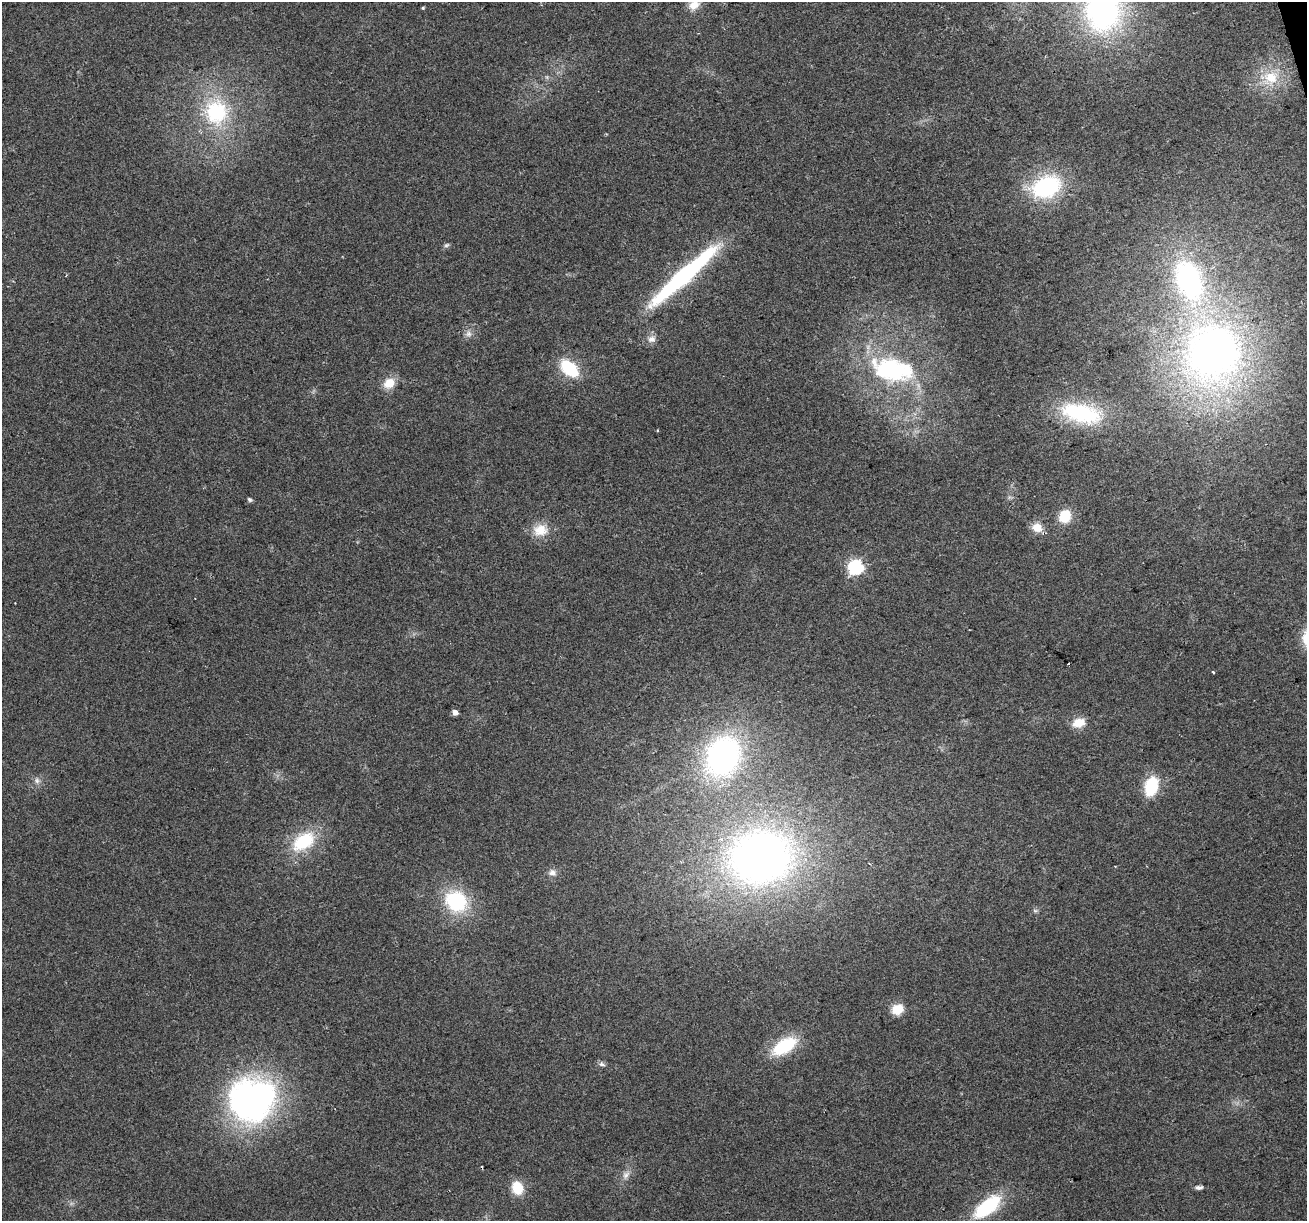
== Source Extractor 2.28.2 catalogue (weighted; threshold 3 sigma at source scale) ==
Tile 10 of 4 x 4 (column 2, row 3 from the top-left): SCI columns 1306-2610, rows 1320-2538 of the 5220 x 5026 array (HDU 1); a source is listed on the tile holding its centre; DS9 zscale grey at full resolution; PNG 1309 x 1223 px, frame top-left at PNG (2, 2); no overlay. Shown black and unused: <1% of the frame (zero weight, under 2 of 3 exposures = <1% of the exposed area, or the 3 px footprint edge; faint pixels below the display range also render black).
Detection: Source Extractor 2.28.2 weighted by HDU 2 'WHT'; one run over the whole footprint, this tile lists its part. Background 0.0564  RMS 0.0086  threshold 0.0389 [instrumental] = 3 sigma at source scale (4.5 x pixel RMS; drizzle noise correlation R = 1.50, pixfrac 1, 0.0396/0.0396 arcsec/px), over >= 5 px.
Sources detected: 43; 1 inside a brighter object's white glare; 1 cosmic-ray / hot-pixel residue — not listed; the other 41 listed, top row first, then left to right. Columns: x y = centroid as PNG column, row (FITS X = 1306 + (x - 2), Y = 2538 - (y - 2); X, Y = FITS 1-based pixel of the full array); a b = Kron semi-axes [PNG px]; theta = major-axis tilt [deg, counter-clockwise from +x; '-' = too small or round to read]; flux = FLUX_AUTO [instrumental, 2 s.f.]
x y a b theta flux
694 5 14 10 27 10
423 8 4 3 - 0.93
1102 9 43 34 -89 250
1270 78 24 21 32 31
216 112 31 28 -83 76
1046 187 28 19 23 99
446 245 8 5 27 1.8
684 276 73 11 42 190
1189 281 55 33 -69 180
468 334 9 9 - 4.3
651 339 12 9 12 5.2
1213 351 58 55 -83 470
569 368 18 11 -42 47
892 370 60 31 -11 120
389 383 15 12 34 13
1081 413 48 21 -13 86
250 500 7 5 -33 1.6
1065 516 14 12 63 20
1037 527 12 11 - 11
540 530 21 16 6 17
855 567 6 6 - 190
1068 664 3 2 - 1.5
1213 672 4 3 - 1
455 712 5 4 - 6.5
1079 723 14 10 13 14
723 756 36 29 69 210
37 781 9 7 -60 3.3
1151 786 17 11 75 44
303 841 27 17 35 46
760 858 71 59 10 500
552 872 11 8 -5 4.5
456 901 24 20 -37 65
1035 911 7 4 -1 1.6
897 1009 11 9 23 18
784 1046 22 11 32 59
602 1064 9 5 -17 2.5
250 1101 64 52 -47 240
626 1175 12 9 62 5.5
1199 1187 9 5 0 2.8
517 1188 12 10 -69 24
987 1207 32 13 39 62
Isophote crosses this tile's border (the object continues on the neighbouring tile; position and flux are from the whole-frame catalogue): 2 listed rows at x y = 694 5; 1102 9